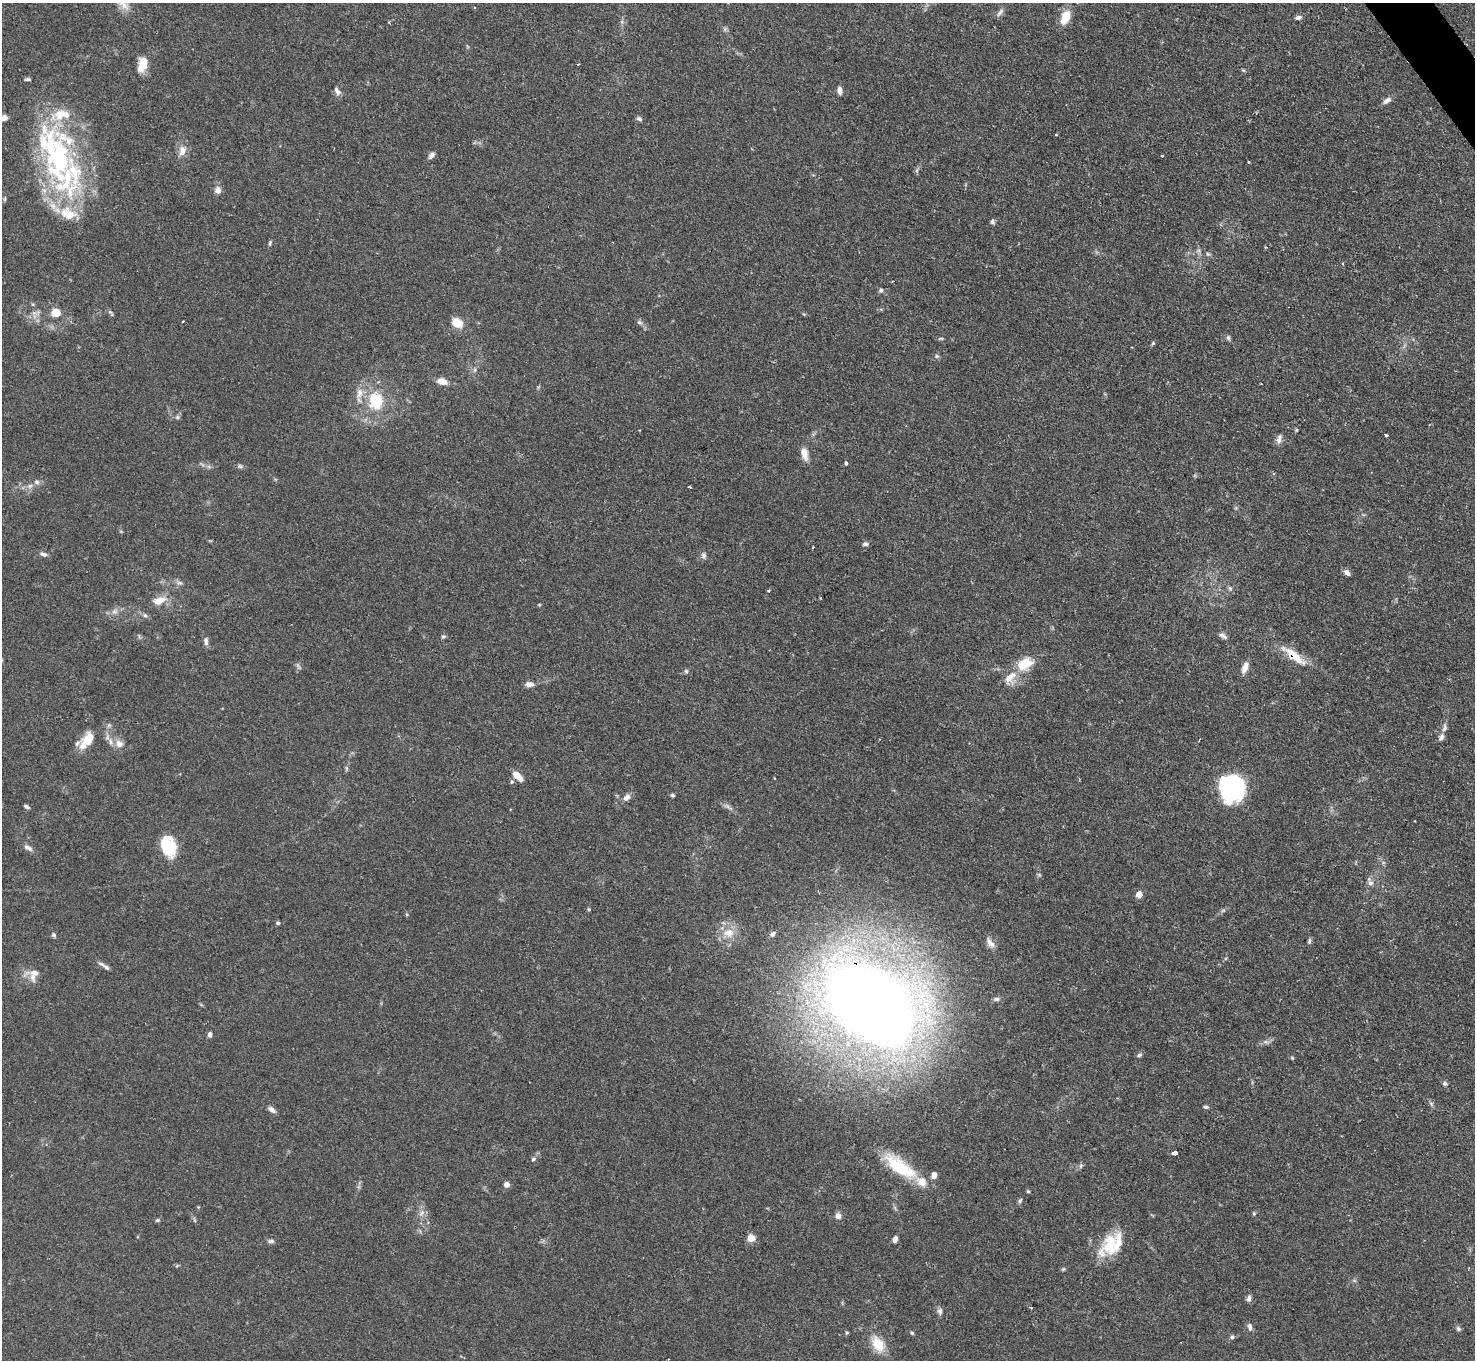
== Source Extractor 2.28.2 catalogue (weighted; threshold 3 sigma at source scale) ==
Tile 10 of 4 x 4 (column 2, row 3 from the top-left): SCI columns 1473-2945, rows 1659-3016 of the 5896 x 5890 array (HDU 1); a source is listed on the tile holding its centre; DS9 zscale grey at full resolution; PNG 1477 x 1362 px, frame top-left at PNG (2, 3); no overlay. Shown black and unused: <1% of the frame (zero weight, under 2 of 3 exposures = <1% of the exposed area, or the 3 px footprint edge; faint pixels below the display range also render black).
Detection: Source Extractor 2.28.2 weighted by HDU 2 'WHT'; one run over the whole footprint, this tile lists its part. Background 0.109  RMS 0.0058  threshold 0.0261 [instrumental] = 3 sigma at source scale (4.5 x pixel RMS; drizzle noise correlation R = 1.50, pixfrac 1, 0.05/0.05 arcsec/px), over >= 5 px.
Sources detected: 153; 3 too faint to see at this stretch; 1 inside a brighter object's white glare — not listed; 16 inside a brighter listed object's ellipse — not listed separately; the other 133 listed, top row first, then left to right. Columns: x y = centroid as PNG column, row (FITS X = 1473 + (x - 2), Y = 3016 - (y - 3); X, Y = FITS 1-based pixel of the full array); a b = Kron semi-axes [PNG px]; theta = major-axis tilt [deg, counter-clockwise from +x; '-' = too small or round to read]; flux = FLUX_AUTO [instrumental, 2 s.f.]
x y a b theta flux
123 3 24 10 -48 6.2
1000 12 13 5 50 1.9
1065 17 15 9 68 11
1298 17 9 5 15 1.8
142 65 16 9 75 11
1243 70 6 3 -43 0.69
28 79 8 4 4 1
840 90 8 5 -79 3.3
337 91 13 6 -64 2.3
1387 100 13 6 33 2.8
65 114 42 14 9 18
4 118 7 6 - 2.9
639 119 7 5 -31 1.4
1056 134 3 3 - 0.83
182 151 14 10 81 5
431 155 10 6 52 2.1
1162 156 4 2 - 0.42
1249 162 3 3 - 0.52
917 170 7 4 72 1.1
66 181 61 41 -85 83
218 190 8 7 - 3.3
5 199 6 4 88 0.78
992 222 7 6 - 1.3
270 243 8 4 72 0.96
1265 247 4 3 - 0.57
1208 254 6 5 - 1
892 281 3 2 - 0.64
881 290 6 5 - 1.4
56 313 12 11 - 6.5
183 321 3 2 - 0.86
639 322 7 6 - 1.4
457 323 13 10 -29 8.5
1228 338 8 5 -72 1.2
941 339 7 3 8 0.78
1153 343 5 4 - 0.76
937 356 6 5 - 1
475 370 6 4 88 1.1
442 381 11 7 -15 5.3
538 387 5 4 - 0.65
375 401 26 20 -87 25
177 417 6 5 - 1.2
1296 430 5 4 - 0.61
1386 435 3 3 - 0.99
1279 439 13 6 77 2.8
804 454 15 8 -77 5.3
846 463 4 4 - 1.2
240 466 7 5 -14 1.2
30 486 10 6 21 2.4
689 487 4 3 - 0.61
865 544 7 5 1 1.6
813 547 3 2 - 0.56
43 554 10 5 -16 1.9
704 555 8 6 -85 1.8
1347 572 9 5 -48 2.3
179 583 8 5 -18 1.5
1230 588 7 5 -86 1.3
769 591 4 3 - 0.79
820 598 3 2 - 0.54
159 600 17 9 17 7.1
115 611 9 7 15 2.5
145 615 7 5 -43 1.2
443 636 7 5 33 1.1
1223 636 13 5 -35 2.1
206 641 12 6 -86 2.3
1294 655 39 11 -38 14
1024 664 16 10 35 17
1245 667 13 6 67 4.2
686 671 5 5 - 1.1
1010 678 22 13 57 9
529 684 10 6 -1 2.9
1444 728 12 6 78 2.3
89 738 20 14 48 10
119 744 11 10 - 4.1
346 768 8 4 83 1.1
518 776 13 6 -44 6.7
512 782 6 5 - 1
1232 789 26 22 -51 78
672 795 5 4 - 0.95
626 797 10 7 45 2.8
26 806 7 4 -24 1.4
729 807 17 5 -36 2.4
171 847 22 14 82 18
28 848 13 6 -28 2.5
1039 875 6 4 -19 0.72
1370 883 8 7 - 2.5
1139 894 5 4 - 8.7
589 909 5 4 - 0.72
1223 910 7 4 3 0.94
407 915 5 3 - 0.56
278 923 5 4 - 1
728 933 18 14 9 9.6
772 934 8 6 39 1.8
54 935 6 6 - 1.2
1309 941 8 5 84 1.1
990 943 15 7 -59 3.5
106 967 10 5 -35 2
33 974 17 16 - 7.3
996 999 9 5 1 1.6
870 1003 79 50 -36 990
210 1034 5 4 - 2.4
1266 1042 8 4 -1 1.6
1139 1055 6 5 - 1.2
1292 1058 5 4 - 0.64
1445 1083 7 6 - 1.5
1206 1107 7 4 -9 1
272 1109 10 6 -36 2.5
1175 1153 4 3 - 29
533 1159 6 4 18 1.1
1081 1166 8 4 71 1.1
900 1167 46 16 -36 30
934 1175 7 6 - 3.3
507 1185 5 5 - 4.3
1028 1191 4 4 - 0.7
1020 1201 7 4 63 1
198 1207 4 4 - 0.53
422 1213 10 7 54 2.8
1254 1213 5 5 - 0.79
838 1216 7 7 - 3.1
157 1220 6 5 - 1
751 1238 9 9 - 4.5
895 1240 8 5 74 2.3
271 1241 8 5 2 1.6
1110 1245 35 20 54 22
1063 1269 6 4 45 0.8
1249 1299 8 6 82 2.1
1031 1307 3 3 - 0.79
940 1311 9 6 -88 1.9
1250 1327 10 6 -77 2.1
1458 1329 7 6 - 1.3
847 1333 5 4 - 0.72
912 1333 6 4 -43 0.76
1232 1337 6 5 - 1.1
878 1344 23 14 -57 12
Overlapping masked pixels (flux is a lower limit): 2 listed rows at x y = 1294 655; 870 1003
Isophote crosses this tile's border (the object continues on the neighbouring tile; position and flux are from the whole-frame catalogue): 2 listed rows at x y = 123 3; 4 118